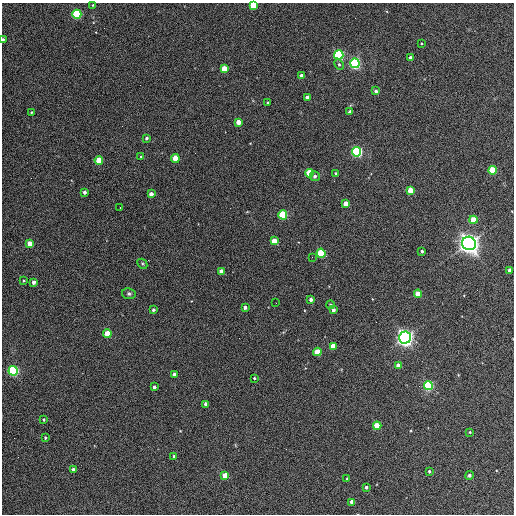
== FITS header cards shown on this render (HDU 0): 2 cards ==
NAXIS1  =                  512 / Axis length
NAXIS2  =                  512 / Axis length

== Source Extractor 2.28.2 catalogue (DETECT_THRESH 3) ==
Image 512 x 512 px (HDU 0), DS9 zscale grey, 1 PNG px = 1 image px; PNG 516 x 516 px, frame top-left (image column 1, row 512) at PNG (2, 3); each listed source drawn as its Kron ellipse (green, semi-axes under 4 px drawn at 4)
Background 347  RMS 20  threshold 60.8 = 3 sigma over >= 5 px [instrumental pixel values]
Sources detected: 75; all 75 listed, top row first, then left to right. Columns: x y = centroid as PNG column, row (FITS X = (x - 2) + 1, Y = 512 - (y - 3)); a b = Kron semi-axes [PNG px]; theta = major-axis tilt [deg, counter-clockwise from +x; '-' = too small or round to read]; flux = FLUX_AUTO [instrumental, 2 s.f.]
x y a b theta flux
93 5 3 3 - 1.2e+03
253 5 4 4 - 4.8e+04
77 14 4 4 - 1.3e+05
3 40 3 3 - 2.7e+03
421 44 3 2 - 1.3e+03
339 55 5 4 - 2.3e+05
410 58 3 3 - 4.2e+03
355 63 5 4 - 3.0e+05
339 64 5 4 - 2.3e+03
224 69 4 4 - 2.5e+04
302 76 4 3 - 6.3e+03
376 91 4 3 - 3.5e+03
307 97 4 3 - 4.9e+03
268 103 3 3 - 2.1e+03
31 112 3 3 - 1.2e+03
350 112 4 3 - 4.6e+03
238 122 4 4 - 1.7e+04
147 138 3 3 - 2.7e+03
357 152 5 4 - 2.8e+05
141 157 3 3 - 1.4e+03
175 158 4 4 - 3.2e+04
99 160 4 4 - 3.8e+04
493 170 4 4 - 6.3e+04
309 173 4 4 - 5.2e+04
336 174 3 3 - 3.7e+03
315 176 5 5 - 4.0e+03
411 191 4 4 - 3.1e+04
84 192 3 3 - 4.0e+03
151 194 4 4 - 8.2e+03
346 204 4 4 - 2.3e+04
120 207 3 2 - 2.2e+03
283 215 4 4 - 1.0e+05
473 220 4 4 - 4.0e+04
274 241 4 4 - 2.0e+04
469 243 7 6 - 1.2e+06
30 244 4 4 - 1.8e+04
422 251 3 3 - 3.0e+03
321 253 4 4 - 9.0e+04
312 257 2 2 - 7.6e+02
142 264 5 3 - 1.4e+03
510 270 4 3 - 7.9e+03
221 272 4 4 - 1.3e+04
23 281 3 3 - 1.5e+03
34 282 4 3 - 5.4e+03
129 294 7 5 -11 2.8e+03
418 294 4 4 - 2.7e+04
311 300 4 4 - 4.1e+03
276 303 2 2 - 7.3e+02
330 305 4 4 - 1.7e+03
245 307 3 3 - 5.1e+03
153 310 3 3 - 2.6e+03
333 310 4 3 - 5.4e+03
107 334 4 4 - 3.8e+04
405 338 6 6 - 7.5e+05
333 346 4 4 - 2.8e+04
317 352 4 4 - 3.5e+04
398 365 4 4 - 9.2e+03
13 371 5 4 - 2.3e+05
174 374 3 3 - 4.4e+03
254 378 3 3 - 1.6e+03
428 386 4 4 - 1.6e+05
154 387 3 3 - 4.0e+03
205 404 4 3 - 5.1e+03
44 420 3 3 - 1.8e+03
377 426 4 4 - 4.2e+04
470 432 4 3 - 1.5e+03
45 438 3 3 - 1.6e+03
174 456 3 3 - 3.4e+03
73 469 4 4 - 3.7e+03
429 471 3 3 - 2.1e+03
225 475 4 4 - 2.4e+04
469 475 4 4 - 3.5e+03
347 479 3 3 - 1.5e+03
366 487 3 3 - 3.1e+03
352 502 4 4 - 1.2e+04
At the frame edge (FLAGS 8, measured only in part): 2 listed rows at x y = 253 5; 3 40